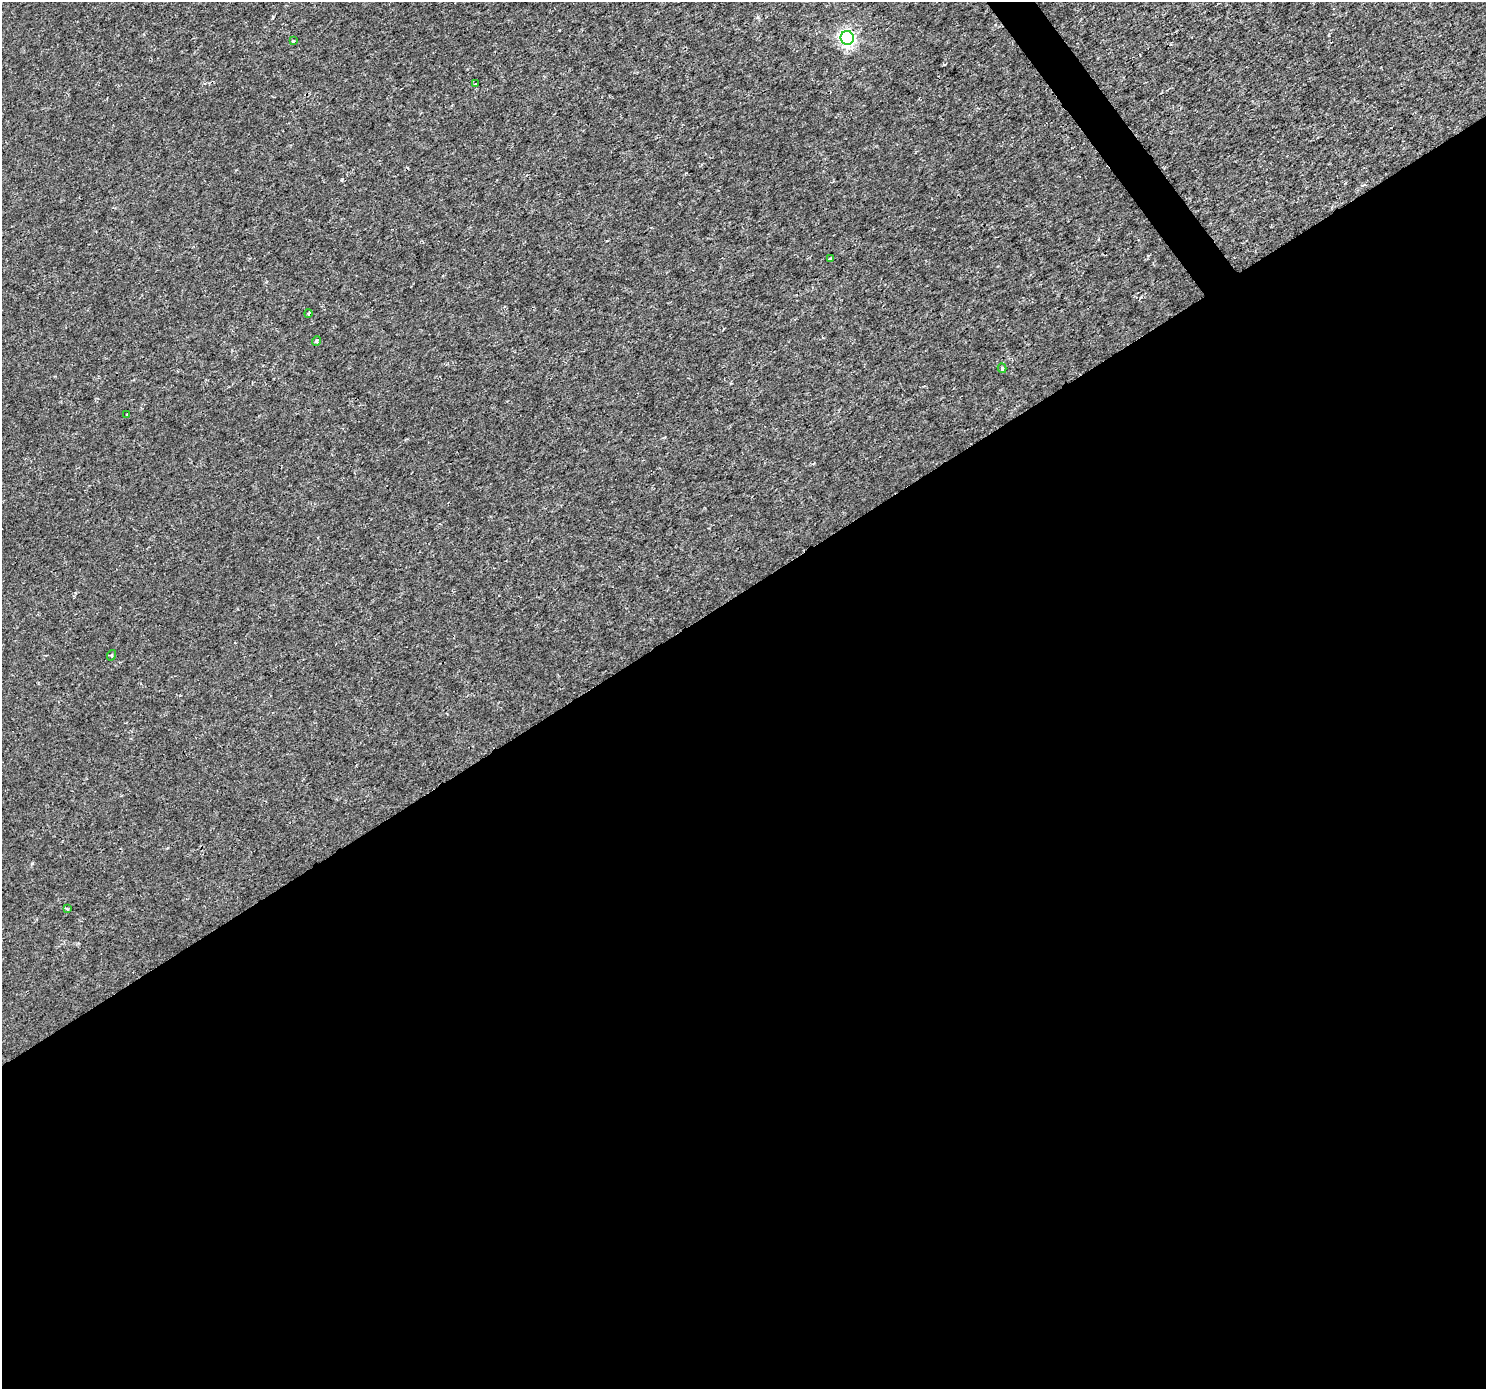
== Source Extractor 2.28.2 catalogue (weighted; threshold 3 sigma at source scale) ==
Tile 15 of 4 x 4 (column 3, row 4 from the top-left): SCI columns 2971-4454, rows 188-1574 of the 5937 x 5860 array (HDU 1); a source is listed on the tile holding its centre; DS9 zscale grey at full resolution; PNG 1488 x 1391 px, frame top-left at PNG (2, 2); each listed source drawn as its Kron ellipse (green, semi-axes under 4 px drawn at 4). Shown black and unused: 58% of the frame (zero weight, under 2 of 3 exposures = <1% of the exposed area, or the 3 px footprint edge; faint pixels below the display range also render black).
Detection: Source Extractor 2.28.2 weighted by HDU 2 'WHT'; one run over the whole footprint, this tile lists its part. Background 4.83e-04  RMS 0.0015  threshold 0.00658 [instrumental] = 3 sigma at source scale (4.5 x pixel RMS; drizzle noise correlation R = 1.50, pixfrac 1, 0.0396/0.0396 arcsec/px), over >= 5 px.
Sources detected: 10; all 10 listed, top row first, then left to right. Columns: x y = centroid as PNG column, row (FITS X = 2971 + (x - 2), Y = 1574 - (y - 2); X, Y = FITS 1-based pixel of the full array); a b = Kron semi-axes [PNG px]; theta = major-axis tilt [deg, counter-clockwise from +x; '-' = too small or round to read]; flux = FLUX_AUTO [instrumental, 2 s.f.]
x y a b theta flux
847 38 7 6 - 41
293 41 3 3 - 0.21
476 84 3 3 - 0.31
830 259 4 3 - 0.57
308 313 4 3 - 0.26
317 341 5 4 - 0.38
1002 368 4 4 - 0.6
127 415 3 2 - 0.15
112 655 5 3 - 0.16
67 909 4 3 - 0.22
Unlisted compact peaks at least as high as the median listed source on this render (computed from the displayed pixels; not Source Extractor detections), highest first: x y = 342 179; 32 863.